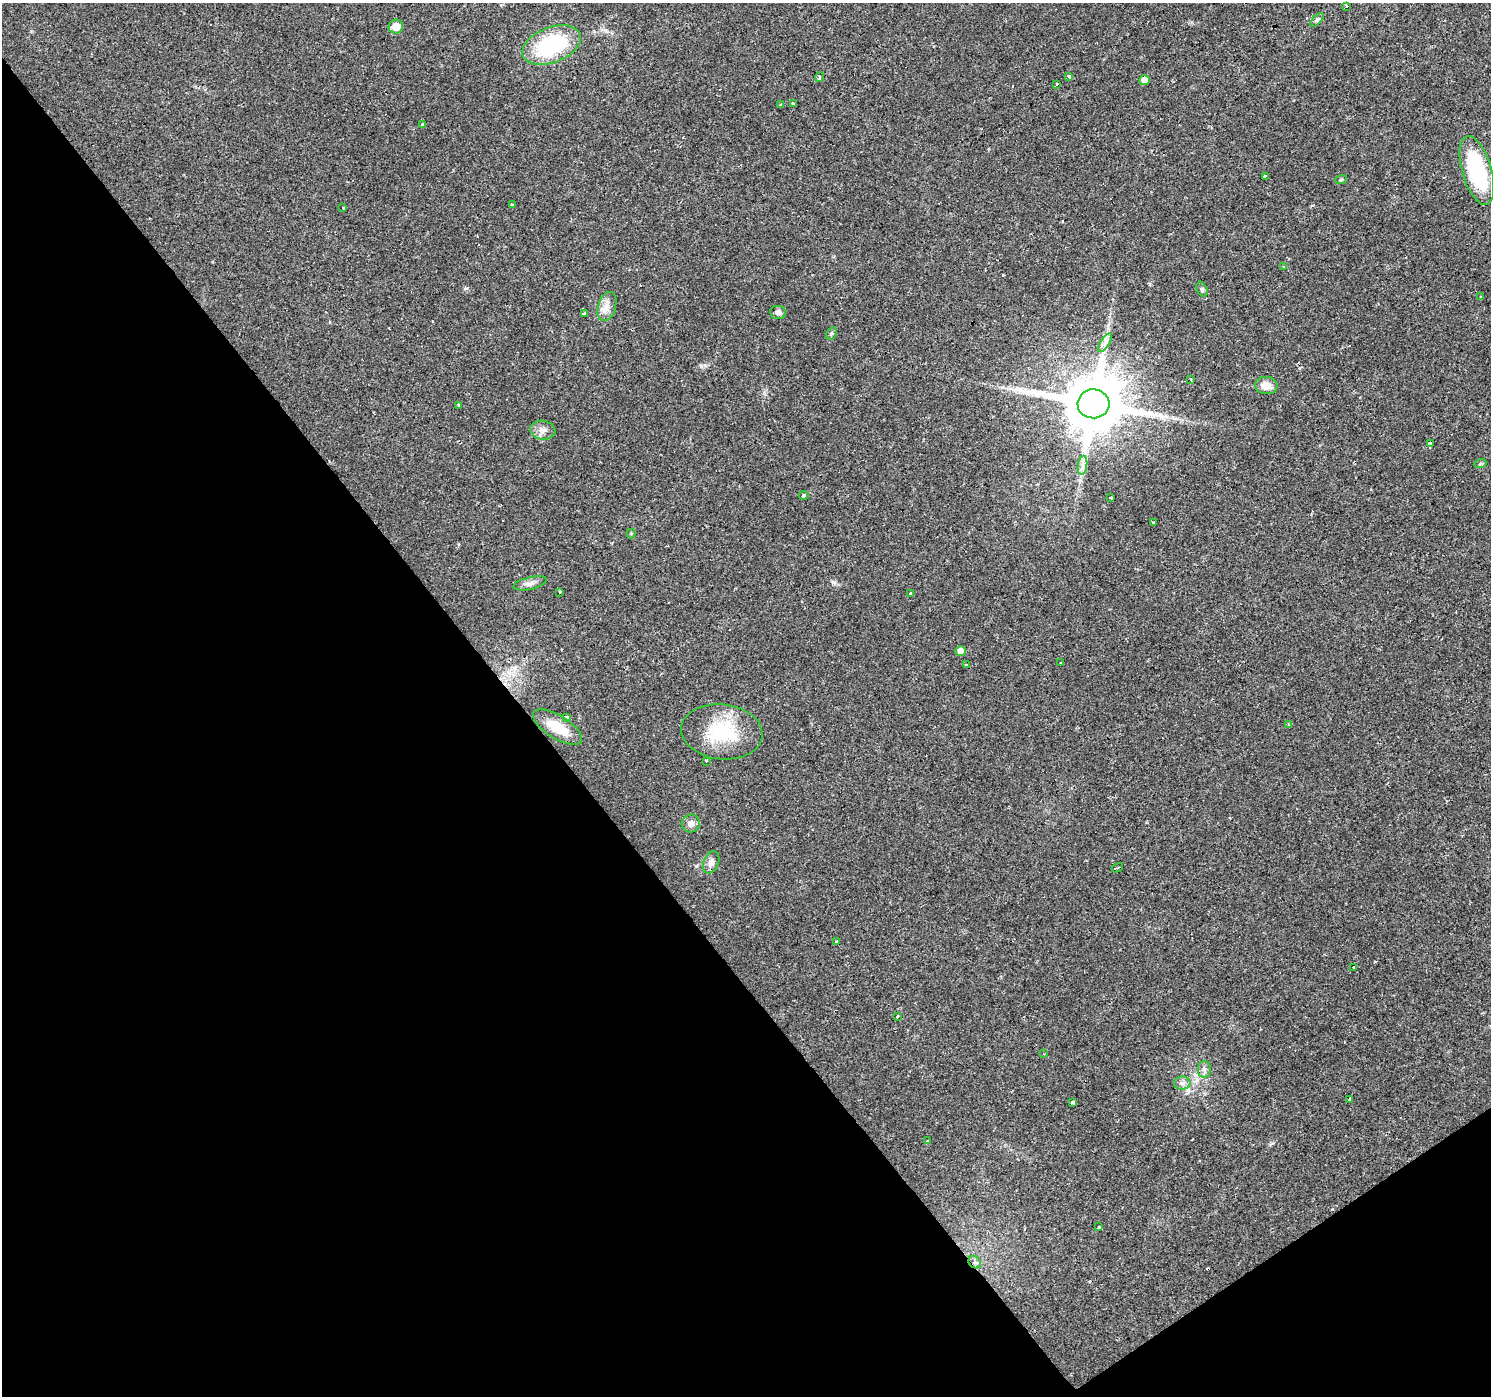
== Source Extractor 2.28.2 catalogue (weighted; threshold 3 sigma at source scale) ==
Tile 14 of 4 x 4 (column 2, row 4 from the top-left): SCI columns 1492-2980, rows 191-1584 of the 5959 x 5893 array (HDU 1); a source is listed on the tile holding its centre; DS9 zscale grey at full resolution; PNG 1493 x 1398 px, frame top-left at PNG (2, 3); each listed source drawn as its Kron ellipse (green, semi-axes under 4 px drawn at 4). Shown black and unused: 38% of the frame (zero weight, under 2 of 3 exposures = <1% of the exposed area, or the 3 px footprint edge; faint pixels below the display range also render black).
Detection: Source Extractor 2.28.2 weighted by HDU 2 'WHT'; one run over the whole footprint, this tile lists its part. Background 0.0205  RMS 0.0033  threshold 0.0149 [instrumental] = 3 sigma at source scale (4.5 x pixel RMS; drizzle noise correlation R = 1.50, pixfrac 1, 0.0396/0.0396 arcsec/px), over >= 5 px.
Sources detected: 70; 9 cosmic-ray / hot-pixel residue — neither listed nor drawn; the other 61 listed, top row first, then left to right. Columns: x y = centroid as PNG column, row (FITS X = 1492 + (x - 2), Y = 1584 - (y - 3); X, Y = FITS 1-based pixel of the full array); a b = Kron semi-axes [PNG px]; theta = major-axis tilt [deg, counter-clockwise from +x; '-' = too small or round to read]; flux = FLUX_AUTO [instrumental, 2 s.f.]
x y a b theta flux
1346 6 3 3 - 1.8
1317 20 9 3 45 0.56
396 27 7 7 - 3.9
552 45 31 17 21 30
820 77 5 3 - 0.32
1068 77 3 3 - 2.8
1144 80 5 5 - 2.8
1057 84 3 2 - 0.38
794 104 3 3 - 3.8
780 105 3 3 - 0.99
423 125 3 3 - 2.7
1477 170 35 14 -73 31
1265 176 4 3 - 1.8
1341 180 6 3 18 0.38
512 204 3 2 - 0.25
343 208 3 3 - 3.1
1284 267 3 2 - 0.54
1202 289 8 5 -65 0.61
1480 297 3 3 - 0.33
607 307 15 9 73 2.5
778 312 8 6 -5 1.1
584 314 3 3 - 2.4
831 333 6 4 59 0.53
1105 343 11 4 56 1.2
1190 380 3 2 - 0.59
1266 385 11 8 -8 3.4
1093 404 16 14 4 2500
458 405 3 2 - 0.37
543 430 12 9 -9 2.3
1431 444 3 3 - 78
1480 464 6 4 20 0.44
1082 465 9 4 82 1.3
804 495 5 3 - 0.92
1111 497 3 2 - 0.58
1154 522 3 3 - 3.7
631 533 5 4 - 0.41
530 583 17 6 13 1.8
560 592 3 3 - 1.1
911 594 4 3 - 2.4
961 651 5 5 - 3.1
1061 663 2 2 - 0.38
966 665 3 3 - 2
567 717 4 3 - 1.7
1289 725 3 3 - 1
558 727 28 11 -32 8.8
722 732 41 27 -6 20
706 761 3 3 - 5.6
691 823 9 9 - 1.8
711 862 11 7 68 2
1117 868 6 3 31 0.45
836 942 4 3 - 1.7
1353 967 3 3 - 1
897 1017 3 3 - 2.4
1044 1054 2 2 - 0.19
1204 1069 8 6 89 1.1
1182 1083 8 6 2 1.2
1350 1099 3 3 - 0.73
1073 1103 4 3 - 26
927 1141 2 2 - 0.41
1099 1227 4 3 - 0.36
975 1262 7 5 -47 0.84
Overlapping masked pixels (flux is a lower limit): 2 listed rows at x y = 1093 404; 975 1262
Unlisted compact peaks at least as high as the median listed source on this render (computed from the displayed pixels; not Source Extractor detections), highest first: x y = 833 582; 466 288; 696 866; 1003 275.